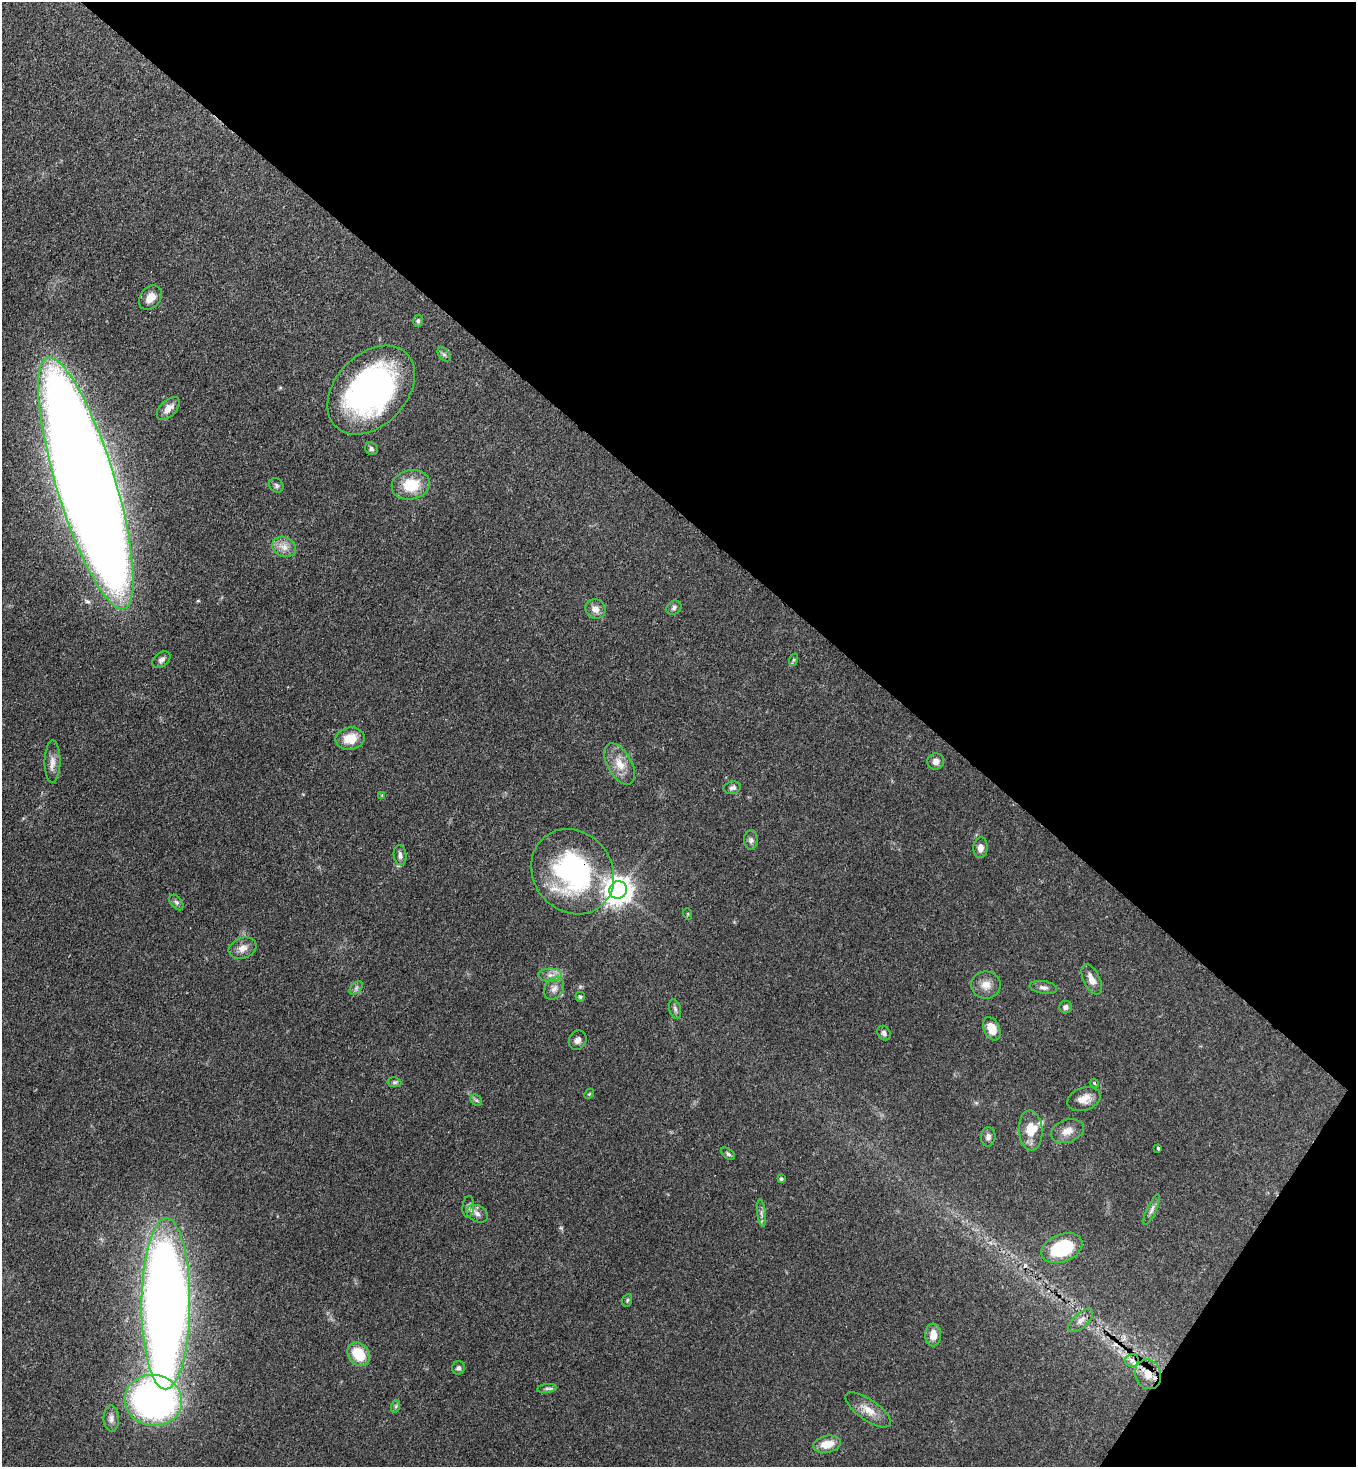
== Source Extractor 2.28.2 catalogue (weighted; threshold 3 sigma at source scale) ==
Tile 8 of 4 x 4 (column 4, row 2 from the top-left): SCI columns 4286-5639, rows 2994-4458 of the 6011 x 5988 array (HDU 1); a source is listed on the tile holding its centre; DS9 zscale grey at full resolution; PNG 1358 x 1469 px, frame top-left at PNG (2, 2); each listed source drawn as its Kron ellipse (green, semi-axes under 4 px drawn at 4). Shown black and unused: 38% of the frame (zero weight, under 3 of 4 exposures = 7% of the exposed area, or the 3 px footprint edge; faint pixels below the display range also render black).
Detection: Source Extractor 2.28.2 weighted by HDU 2 'WHT'; one run over the whole footprint, this tile lists its part. Background 0.0833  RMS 0.0039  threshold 0.0174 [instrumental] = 3 sigma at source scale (4.5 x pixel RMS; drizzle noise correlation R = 1.50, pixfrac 1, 0.05/0.05 arcsec/px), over >= 5 px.
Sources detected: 73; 1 cosmic-ray / hot-pixel residue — neither listed nor drawn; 2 inside a brighter listed object's ellipse — not listed separately; the other 70 listed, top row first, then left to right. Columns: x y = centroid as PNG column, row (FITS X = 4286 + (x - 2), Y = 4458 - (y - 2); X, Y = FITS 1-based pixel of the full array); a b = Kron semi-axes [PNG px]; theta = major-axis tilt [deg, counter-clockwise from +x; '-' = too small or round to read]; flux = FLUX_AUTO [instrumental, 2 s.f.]
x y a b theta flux
150 298 13 10 52 3.7
418 321 6 5 - 0.66
444 354 8 5 -52 0.85
371 390 51 35 46 110
168 408 14 8 45 3.2
371 449 7 6 - 0.97
86 483 131 29 -73 1800
276 485 8 6 -51 0.88
411 485 19 14 12 12
284 547 12 9 -23 3.2
674 608 8 6 36 1.1
596 609 10 9 - 2.8
161 660 10 7 38 1.4
793 660 6 4 71 0.52
350 738 14 11 10 7
53 761 21 8 89 3.2
936 761 8 8 - 2.1
620 764 22 12 -61 6.3
732 788 8 6 13 1.3
382 795 4 4 - 0.31
751 840 10 7 -89 1.3
980 848 10 7 86 2.7
400 855 10 6 -82 1.4
573 872 45 39 -51 70
618 890 9 8 - 480
176 902 9 5 -51 0.93
688 914 6 3 -72 0.34
243 948 14 10 20 3
550 975 12 6 0 2.3
1092 979 16 8 -64 3.4
986 985 15 13 1 4
1043 987 14 6 -9 1.6
356 988 8 5 46 0.96
554 989 12 9 55 2.5
580 997 5 4 - 0.68
1066 1007 6 6 - 1.1
675 1009 10 6 -75 1.2
992 1029 12 8 -66 5.7
884 1033 8 6 -54 1.2
578 1040 10 8 59 1.7
394 1082 7 5 -10 0.75
1094 1083 4 3 - 0.45
589 1094 5 4 - 0.45
1084 1099 17 11 18 4.3
476 1100 6 5 - 0.71
1031 1130 20 12 -87 6.8
1067 1131 17 11 20 4
988 1137 9 7 83 1.7
1158 1148 4 3 - 1.6
728 1154 8 5 -38 0.84
781 1179 4 4 - 0.59
468 1207 11 5 84 1.2
1152 1210 16 4 65 1.6
762 1213 13 4 -84 1.3
477 1214 11 8 -27 2
1062 1248 21 14 21 23
627 1300 6 5 - 0.55
166 1304 85 24 90 540
1081 1320 15 7 41 2.2
933 1335 11 8 88 4.3
359 1354 13 10 -52 10
1132 1360 7 6 - 1.2
458 1368 7 6 - 1
1148 1374 15 13 -70 5.1
547 1388 10 4 6 1
153 1400 29 25 -8 160
396 1406 6 4 72 0.63
868 1410 26 10 -35 5.2
111 1418 13 8 -89 2.1
827 1444 14 8 11 5.9
Overlapping masked pixels (flux is a lower limit): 3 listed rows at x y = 86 483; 573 872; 1148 1374